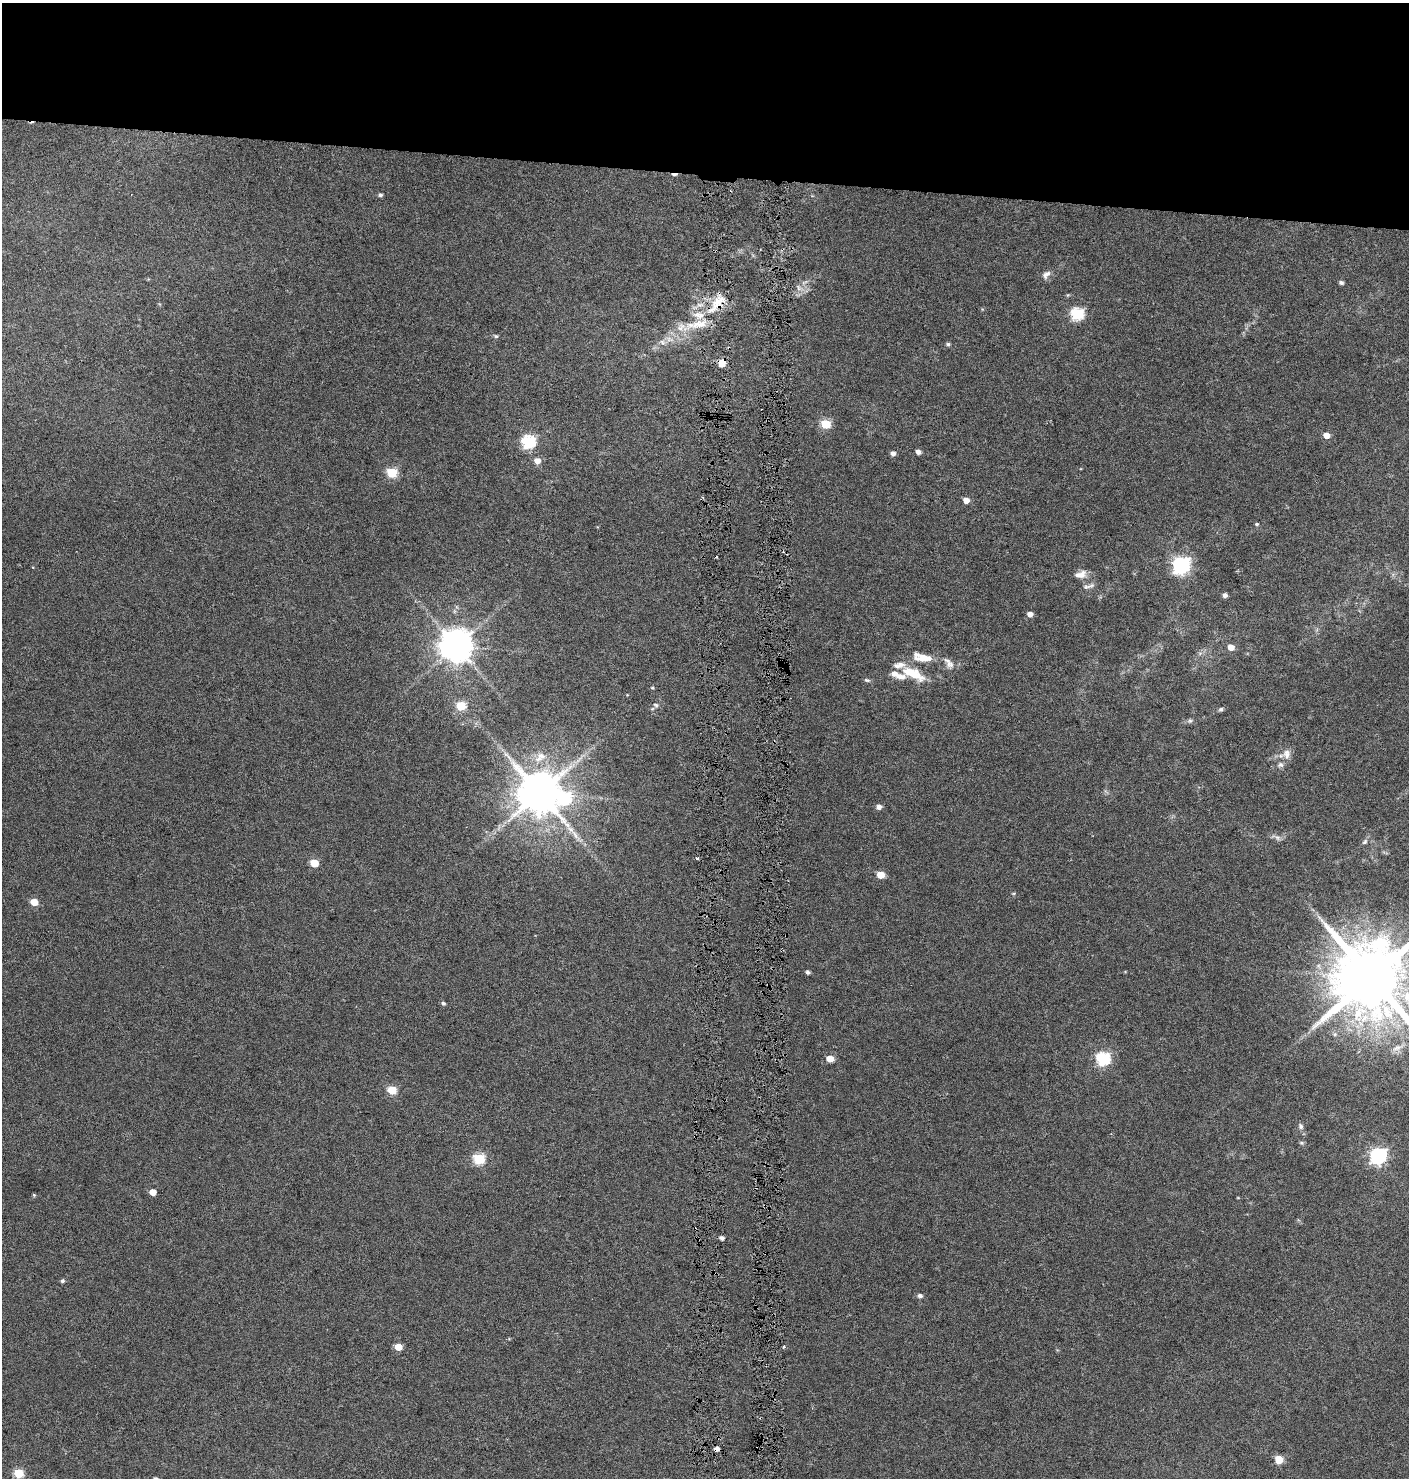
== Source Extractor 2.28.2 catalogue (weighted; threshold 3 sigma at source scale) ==
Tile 2 of 3 x 3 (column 2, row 1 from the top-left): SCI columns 1635-3041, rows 2960-4435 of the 4727 x 4435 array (HDU 1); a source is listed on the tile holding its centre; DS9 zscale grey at full resolution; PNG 1411 x 1480 px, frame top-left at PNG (2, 3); no overlay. Shown black and unused: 12% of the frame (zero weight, under 3 of 6 exposures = <1% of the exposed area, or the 3 px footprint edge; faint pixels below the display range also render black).
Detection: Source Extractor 2.28.2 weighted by HDU 2 'WHT'; one run over the whole footprint, this tile lists its part. Background 0.0339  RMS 0.0029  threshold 0.0119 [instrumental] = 3 sigma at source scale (4.09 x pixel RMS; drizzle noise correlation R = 1.36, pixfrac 0.8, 0.0396/0.0396 arcsec/px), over >= 5 px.
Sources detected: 82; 1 inside a brighter object's white glare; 3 cosmic-ray / hot-pixel residue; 1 long thin detection or spike segment (spike, bleed or trail) — not listed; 9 inside a brighter listed object's ellipse — not listed separately; the other 68 listed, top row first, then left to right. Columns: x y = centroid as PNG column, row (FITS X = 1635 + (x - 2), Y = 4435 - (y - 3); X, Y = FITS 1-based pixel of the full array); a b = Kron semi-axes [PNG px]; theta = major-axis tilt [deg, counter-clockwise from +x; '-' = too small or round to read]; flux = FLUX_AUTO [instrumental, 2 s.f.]
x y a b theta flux
380 195 4 4 - 0.66
1046 275 13 8 42 1.4
1341 283 5 4 - 0.74
799 288 13 6 -37 1.4
717 303 18 15 -90 5.7
1077 314 6 6 - 33
696 325 44 11 12 7.5
496 336 6 5 - 0.46
670 339 13 7 -11 1.8
948 344 5 4 - 0.5
722 363 6 5 - 5.1
826 424 5 5 - 14
1327 435 5 5 - 2.8
528 442 6 6 - 44
918 452 5 4 - 1.2
893 453 5 5 - 1.1
537 461 6 6 - 2.3
392 473 5 5 - 19
966 500 5 4 - 2.6
1257 524 5 4 - 0.37
1181 565 7 7 - 97
1081 574 16 9 17 2.3
1091 586 12 6 28 1.2
1225 595 5 4 - 0.99
1030 614 5 4 - 1.9
456 646 9 9 - 580
1231 647 5 4 - 2.9
923 658 25 10 -3 4.6
950 664 11 11 - 1.8
912 673 31 12 -22 7.8
867 680 9 4 -18 0.52
652 688 5 4 - 0.32
656 705 8 5 -18 0.62
461 706 5 5 - 14
1221 709 7 5 15 0.51
1190 721 8 6 27 0.63
1286 754 15 11 88 2.2
541 756 13 10 -28 2.5
539 793 12 11 - 1300
879 807 6 5 - 1.1
1278 838 9 7 -32 1
1365 842 9 5 45 0.72
697 859 3 3 - 0.53
314 863 5 5 - 7.3
881 875 5 5 - 6.6
1014 893 5 3 - 0.27
34 902 5 5 - 4.9
808 972 4 4 - 0.76
1371 978 19 18 - 3400
443 1003 6 5 - 0.55
1335 1034 6 5 - 0.47
1397 1048 17 8 25 2.1
830 1058 5 5 - 4.5
1103 1059 6 6 - 43
392 1090 5 5 - 11
1301 1126 8 6 -65 0.75
1301 1143 7 4 -19 0.39
1378 1156 7 6 - 84
479 1159 6 5 - 23
153 1192 5 5 - 3
34 1195 4 4 - 0.31
722 1238 4 4 - 0.9
62 1281 5 4 - 0.54
920 1296 6 5 - 0.82
784 1346 3 3 - 0.49
398 1347 5 5 - 5.1
1279 1459 5 5 - 10
18 1473 5 5 - 14
Overlapping masked pixels (flux is a lower limit): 2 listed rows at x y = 717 303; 722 363
Isophote crosses this tile's border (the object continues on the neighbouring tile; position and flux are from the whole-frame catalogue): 1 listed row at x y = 1371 978